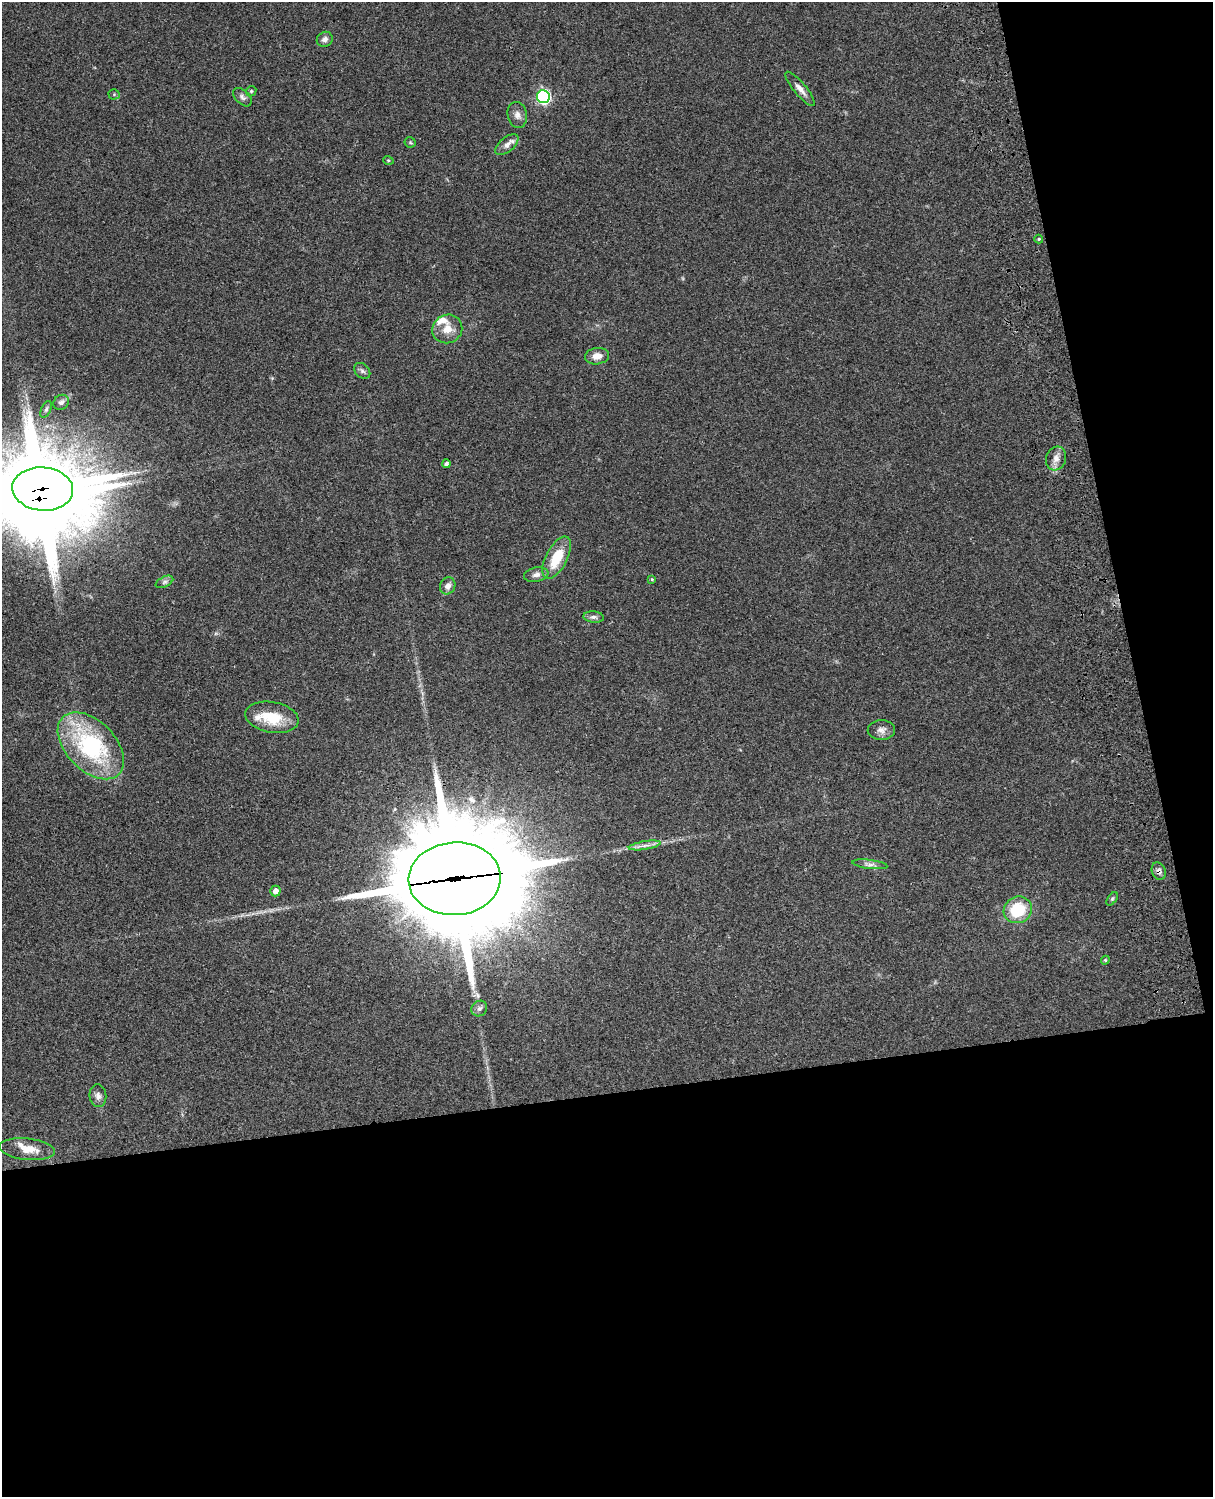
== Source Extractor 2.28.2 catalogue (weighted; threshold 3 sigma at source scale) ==
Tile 12 of 4 x 3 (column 4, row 3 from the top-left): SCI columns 3756-4966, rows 276-1770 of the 5085 x 4923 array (HDU 1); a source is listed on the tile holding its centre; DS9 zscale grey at full resolution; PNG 1215 x 1499 px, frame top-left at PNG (2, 2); each listed source drawn as its Kron ellipse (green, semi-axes under 4 px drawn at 4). Shown black and unused: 33% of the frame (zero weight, under 3 of 4 exposures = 6% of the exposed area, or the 3 px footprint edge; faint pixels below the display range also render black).
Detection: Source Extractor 2.28.2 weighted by HDU 2 'WHT'; one run over the whole footprint, this tile lists its part. Background 0.106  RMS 0.0065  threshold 0.0292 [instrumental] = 3 sigma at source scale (4.5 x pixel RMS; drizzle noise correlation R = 1.50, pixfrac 1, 0.05/0.05 arcsec/px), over >= 5 px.
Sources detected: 43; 4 inside a brighter listed object's ellipse — not listed separately; the other 39 listed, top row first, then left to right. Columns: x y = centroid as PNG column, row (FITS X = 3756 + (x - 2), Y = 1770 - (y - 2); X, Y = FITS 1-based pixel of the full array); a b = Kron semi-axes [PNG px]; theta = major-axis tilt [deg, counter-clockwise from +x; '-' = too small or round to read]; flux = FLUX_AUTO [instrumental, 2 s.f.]
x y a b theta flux
325 39 8 7 - 2.5
800 89 21 6 -50 4.5
251 91 5 4 - 0.81
114 94 5 5 - 0.84
242 97 11 6 -44 2.2
543 97 6 6 - 120
517 115 13 9 -77 3.7
410 142 5 5 - 0.84
507 145 14 7 40 3.7
388 160 5 3 - 0.61
1039 239 4 4 - 0.75
447 329 15 14 - 8.8
597 356 12 8 10 5.4
362 371 9 6 -45 2
61 402 8 7 - 2.4
46 409 9 5 65 1.5
1056 458 12 10 72 4.7
446 464 4 4 - 2.1
43 489 30 21 -5 5600
557 558 23 10 63 20
536 575 12 7 11 3.1
652 579 4 3 - 0.7
164 582 9 5 27 1.8
448 586 9 7 64 3.8
594 617 10 5 -5 2.2
272 717 27 15 -10 20
881 730 13 10 0 4.1
91 746 40 24 -46 79
645 845 16 4 9 3.1
870 864 17 4 -7 2.7
1159 871 9 7 -69 2.4
455 879 46 36 4 17000
275 891 5 5 - 4.1
1112 899 7 4 55 0.92
1018 910 14 13 - 25
1105 960 4 4 - 0.72
479 1008 8 7 - 2.1
98 1096 11 8 -84 3
27 1149 28 10 -6 9.7
Overlapping masked pixels (flux is a lower limit): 3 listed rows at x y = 43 489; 1159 871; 455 879
Isophote crosses this tile's border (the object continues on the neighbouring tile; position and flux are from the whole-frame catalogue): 1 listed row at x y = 43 489